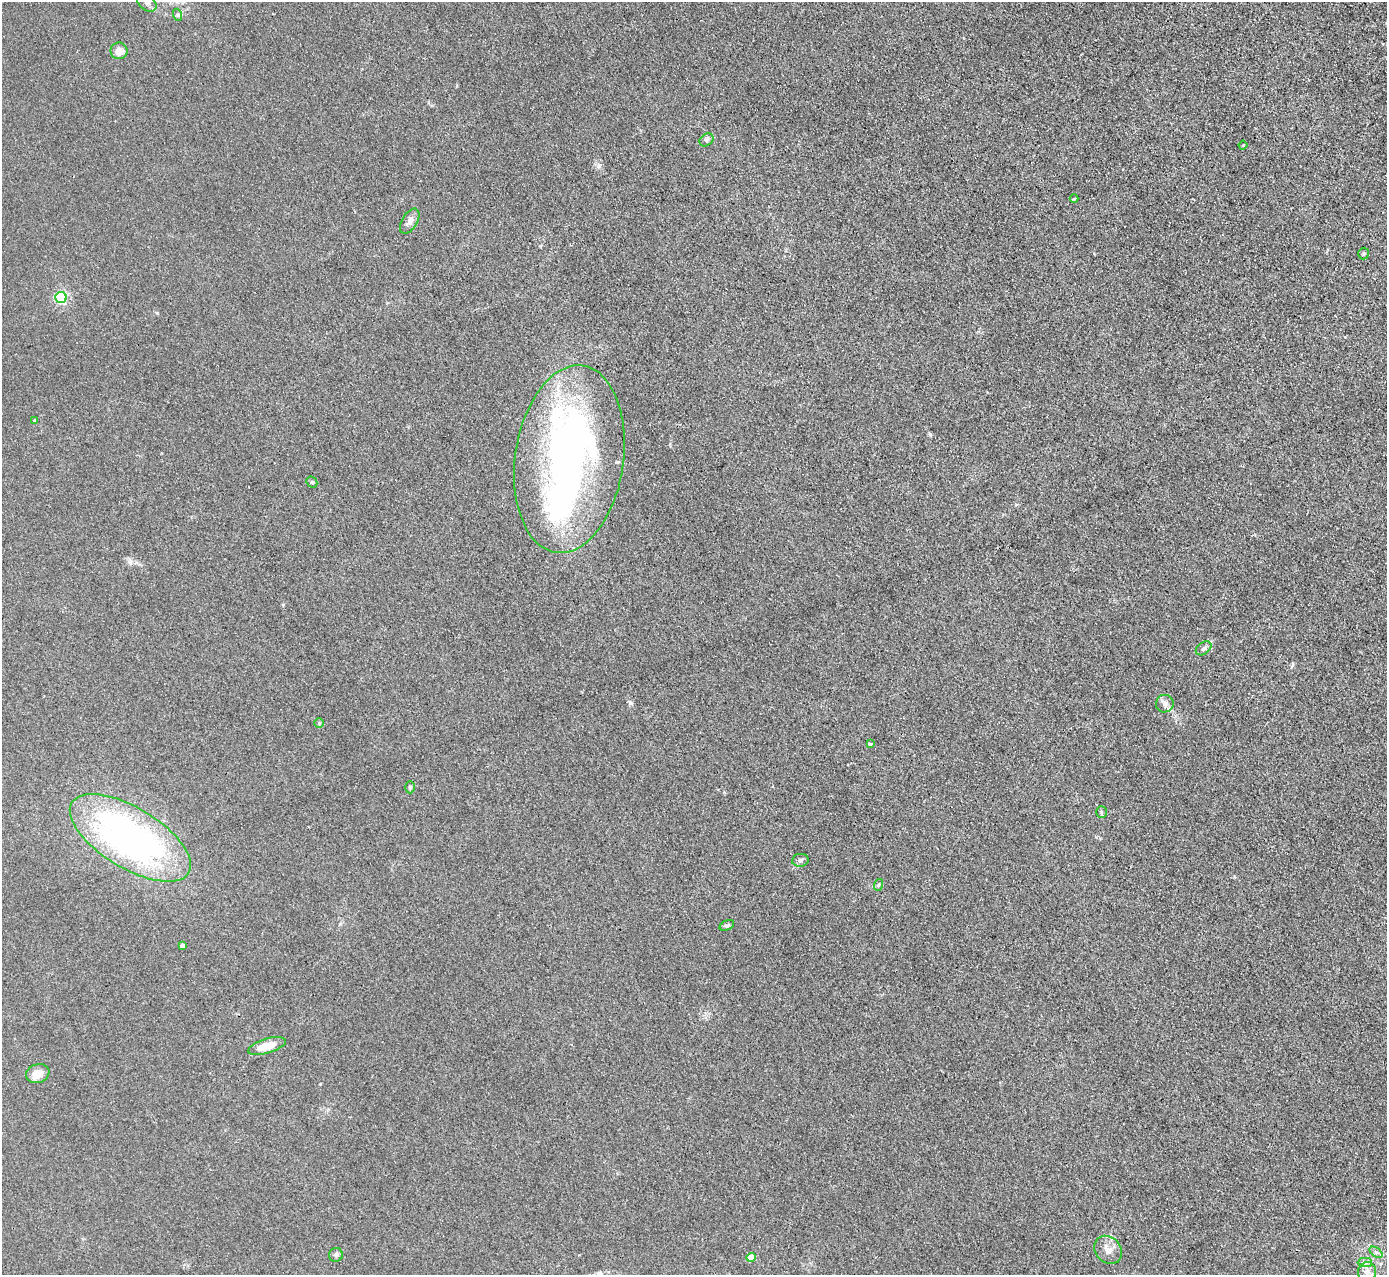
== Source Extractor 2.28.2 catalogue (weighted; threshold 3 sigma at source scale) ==
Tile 10 of 4 x 4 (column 2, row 3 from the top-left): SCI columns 1386-2770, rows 1425-2697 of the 5540 x 5526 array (HDU 1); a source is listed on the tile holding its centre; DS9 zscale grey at full resolution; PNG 1389 x 1277 px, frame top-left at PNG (2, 2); each listed source drawn as its Kron ellipse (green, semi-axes under 4 px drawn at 4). Shown black and unused: <1% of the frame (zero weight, under 3 of 4 exposures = <1% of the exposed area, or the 3 px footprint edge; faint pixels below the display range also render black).
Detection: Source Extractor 2.28.2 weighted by HDU 2 'WHT'; one run over the whole footprint, this tile lists its part. Background 0.0438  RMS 0.0059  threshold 0.0267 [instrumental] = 3 sigma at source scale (4.5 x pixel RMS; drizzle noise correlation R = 1.50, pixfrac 1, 0.05/0.05 arcsec/px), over >= 5 px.
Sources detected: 35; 3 inside a brighter object's white glare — neither listed nor drawn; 1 inside a brighter listed object's ellipse — not listed separately; the other 31 listed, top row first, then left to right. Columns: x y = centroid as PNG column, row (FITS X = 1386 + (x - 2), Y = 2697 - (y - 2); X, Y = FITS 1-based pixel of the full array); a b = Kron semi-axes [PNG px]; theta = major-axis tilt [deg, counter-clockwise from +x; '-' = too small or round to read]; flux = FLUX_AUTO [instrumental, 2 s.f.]
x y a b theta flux
147 2 11 7 -42 2.9
178 15 6 4 -72 0.85
119 51 8 8 - 6
706 140 7 6 - 1.5
1243 145 4 3 - 0.49
1074 199 4 3 - 0.57
410 221 14 7 59 3.4
1364 254 6 5 - 0.96
61 297 5 5 - 79
35 421 4 4 - 1.8
569 459 94 54 82 280
312 482 6 5 - 0.88
1204 648 9 6 38 1.6
1165 704 9 8 - 2.8
319 723 5 4 - 0.82
870 744 4 3 - 2.2
410 787 6 5 - 0.97
1101 812 6 5 - 1
130 838 68 30 -31 220
800 860 8 6 8 1.7
878 885 6 3 71 0.76
727 925 8 5 26 1.2
182 946 4 4 - 2.3
267 1046 19 7 17 11
38 1074 12 9 19 7.4
1108 1250 15 12 -46 5.8
1376 1252 7 4 -36 1.4
336 1255 7 7 - 1.5
751 1257 4 4 - 12
1365 1262 7 4 -1 1.5
1367 1272 9 9 - 3.4
Isophote crosses this tile's border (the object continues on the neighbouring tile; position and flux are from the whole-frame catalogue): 1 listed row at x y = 147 2
Unlisted compact peaks at least as high as the median listed source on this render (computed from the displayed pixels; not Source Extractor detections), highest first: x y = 930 434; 631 703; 157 313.